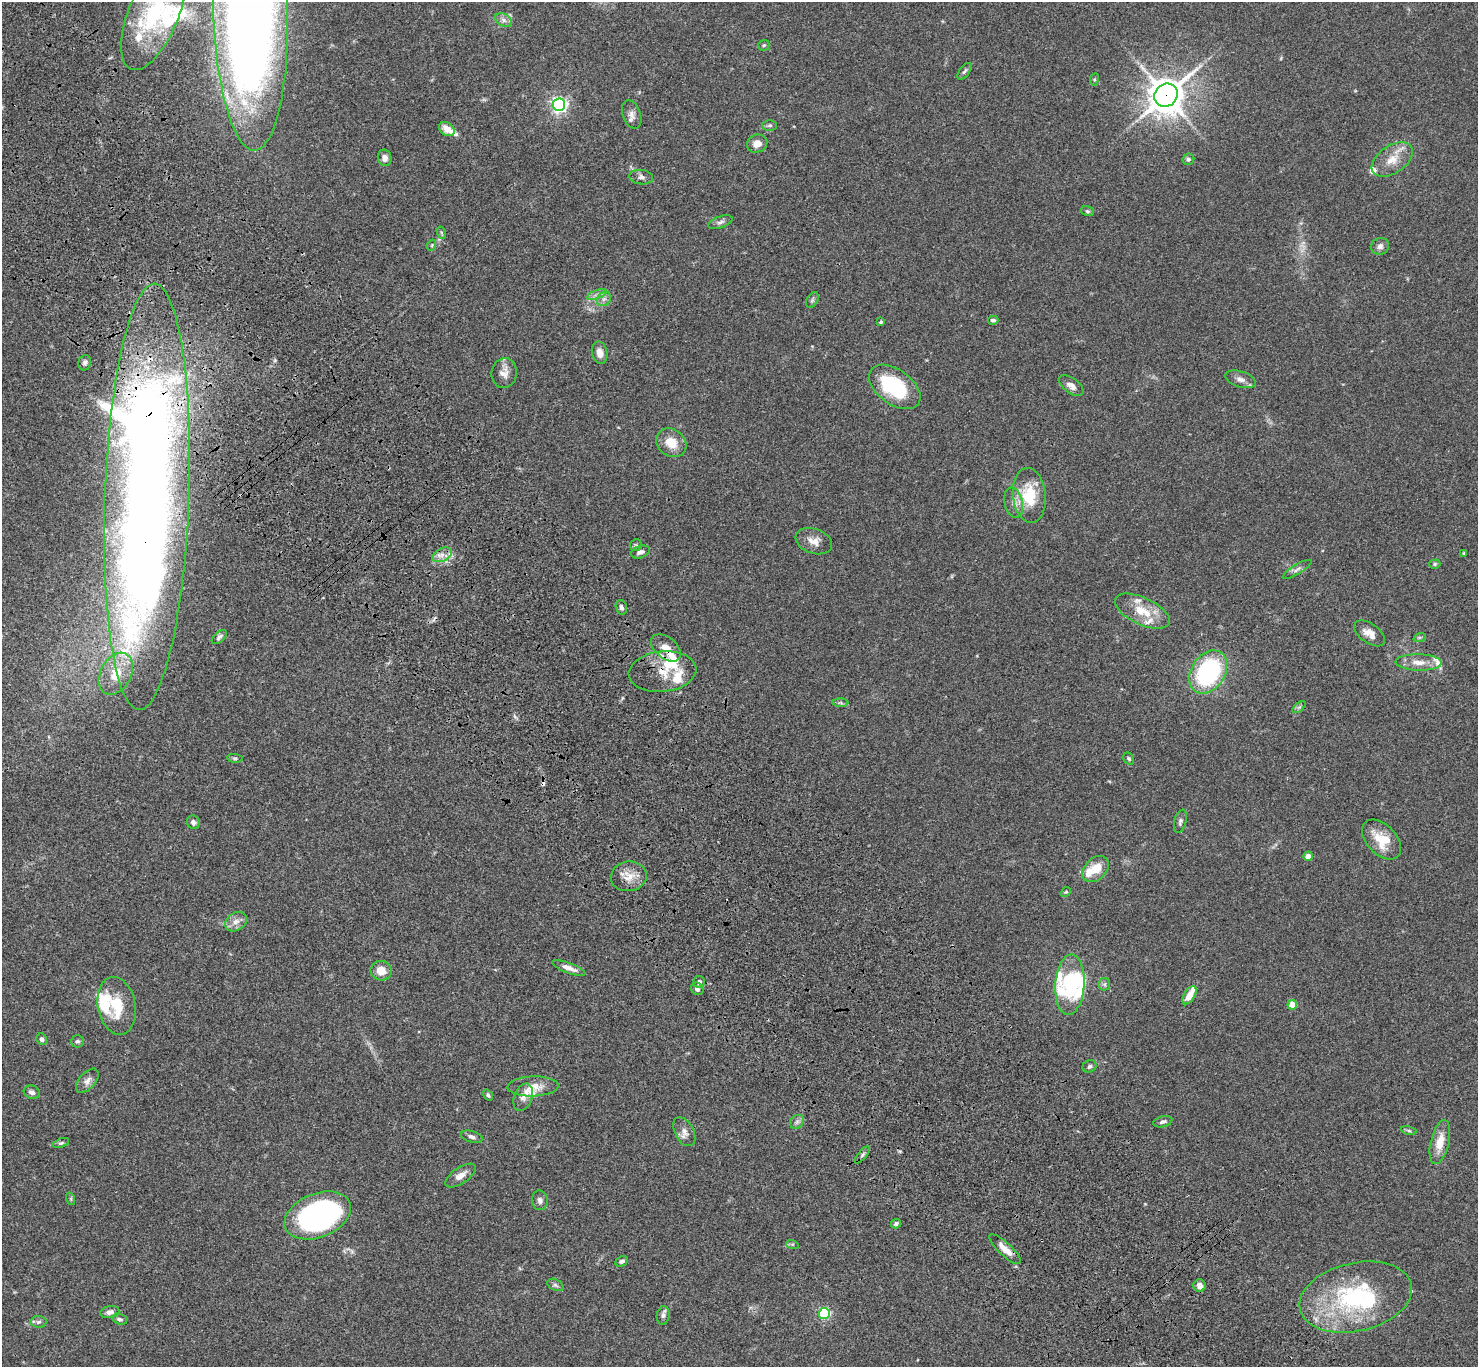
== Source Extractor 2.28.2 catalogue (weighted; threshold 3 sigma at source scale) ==
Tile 11 of 4 x 4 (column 3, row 3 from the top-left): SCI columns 3057-4532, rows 1750-3114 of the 6108 x 6089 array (HDU 1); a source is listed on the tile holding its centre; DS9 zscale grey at full resolution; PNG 1480 x 1369 px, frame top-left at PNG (2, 2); each listed source drawn as its Kron ellipse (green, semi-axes under 4 px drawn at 4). Shown black and unused: <1% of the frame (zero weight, under 3 of 4 exposures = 6% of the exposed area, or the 3 px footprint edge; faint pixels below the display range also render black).
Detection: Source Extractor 2.28.2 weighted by HDU 2 'WHT'; one run over the whole footprint, this tile lists its part. Background 0.059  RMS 0.0051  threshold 0.0231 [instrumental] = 3 sigma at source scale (4.5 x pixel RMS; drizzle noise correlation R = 1.50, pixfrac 1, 0.05/0.05 arcsec/px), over >= 5 px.
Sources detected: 139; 1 too faint to see at this stretch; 5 inside a brighter object's white glare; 2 cosmic-ray / hot-pixel residue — neither listed nor drawn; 25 inside a brighter listed object's ellipse — not listed separately; the other 106 listed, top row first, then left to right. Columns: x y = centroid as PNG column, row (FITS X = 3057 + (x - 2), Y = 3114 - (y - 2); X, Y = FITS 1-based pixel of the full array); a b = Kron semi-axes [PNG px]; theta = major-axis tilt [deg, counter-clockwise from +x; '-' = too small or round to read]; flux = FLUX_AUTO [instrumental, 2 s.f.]
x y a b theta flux
250 9 142 37 -88 990
154 14 60 25 68 43
504 20 9 6 -28 1.9
764 45 5 5 - 0.8
964 71 9 5 53 1.2
1094 79 6 3 82 0.6
1166 95 12 11 - 1000
559 105 6 6 - 170
632 114 15 9 -70 2.8
770 125 7 5 0 1
447 129 8 6 -31 5.5
757 144 10 8 25 4.2
385 158 8 7 - 2.3
1188 159 6 5 - 1.2
1392 160 23 13 35 8.3
641 177 12 7 -7 2
1087 211 7 5 -16 0.83
720 222 13 5 20 1.7
442 233 6 4 -71 0.64
432 245 5 3 - 0.53
1380 246 9 8 - 2
597 295 10 3 21 1.3
604 299 8 6 44 1.7
812 300 8 5 61 1.1
993 320 5 4 - 1.2
881 322 4 4 - 0.82
600 353 11 7 -78 3.6
85 363 8 6 73 1.4
504 373 15 12 82 3.9
1240 379 16 8 -17 3
1071 386 14 7 -36 2.9
895 387 29 17 -36 39
671 443 16 13 -36 8.5
1029 495 27 16 -84 19
147 497 213 42 88 1100
1014 503 15 9 -77 3.7
814 541 19 12 -20 5.1
636 545 6 5 - 0.81
640 552 10 6 17 2
1464 553 3 3 - 0.55
442 555 10 6 26 2.9
1435 564 5 4 - 0.8
1297 569 16 5 31 1.9
621 607 7 5 -74 1.5
1142 611 30 13 -25 12
1370 633 18 9 -36 4.6
219 637 9 5 43 1.5
1420 637 6 4 18 0.7
666 648 17 10 -40 5.8
1419 662 23 8 -1 5.6
662 672 34 20 6 13
1208 672 23 17 57 62
116 674 22 15 61 12
841 703 8 4 0 0.87
1299 707 8 4 36 0.99
235 758 8 4 -8 0.84
1129 759 6 5 - 0.79
1180 821 12 6 76 1.6
193 822 7 6 - 1.8
1382 840 24 14 -47 13
1308 856 4 4 - 6.5
1096 869 15 11 44 8.7
629 876 18 15 8 6.8
1066 892 5 4 - 0.6
236 922 12 8 33 3.3
569 968 18 5 -20 3.5
381 971 10 9 - 6.1
699 982 6 6 - 1.7
1104 984 6 6 - 1
1070 985 30 14 86 25
697 989 6 5 - 1.5
1189 995 10 5 59 5.8
1292 1005 5 4 - 12
117 1006 29 19 -79 18
42 1039 6 5 - 1.4
77 1041 6 6 - 1.1
1090 1066 7 6 - 1.1
87 1081 14 8 49 2.7
533 1086 25 10 2 6.3
32 1092 8 6 -20 2
488 1095 6 4 -53 0.99
523 1097 14 9 68 3
797 1122 7 6 - 1.4
1163 1122 10 5 15 1.5
1409 1130 8 4 -10 0.8
684 1132 15 9 -63 3.4
472 1137 11 5 -16 1.7
1440 1142 22 9 77 8.5
61 1143 9 4 18 0.96
862 1155 11 4 50 1.2
460 1176 17 8 35 3.9
71 1199 6 4 -72 0.64
540 1200 10 8 -85 1.9
318 1215 35 22 22 130
896 1224 5 4 - 1
792 1244 6 4 -17 0.69
1005 1249 20 6 -43 5.3
621 1261 7 5 28 1.4
555 1285 8 5 -27 1.1
1200 1286 6 6 - 2.8
1356 1297 57 34 13 64
110 1312 9 6 11 2.3
824 1313 5 5 - 62
663 1315 9 6 80 1.6
120 1319 8 5 -17 1.2
39 1322 8 6 2 1.2
Overlapping masked pixels (flux is a lower limit): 4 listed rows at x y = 1166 95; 147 497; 666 648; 662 672
Isophote crosses this tile's border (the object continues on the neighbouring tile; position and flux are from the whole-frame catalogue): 2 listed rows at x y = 250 9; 154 14